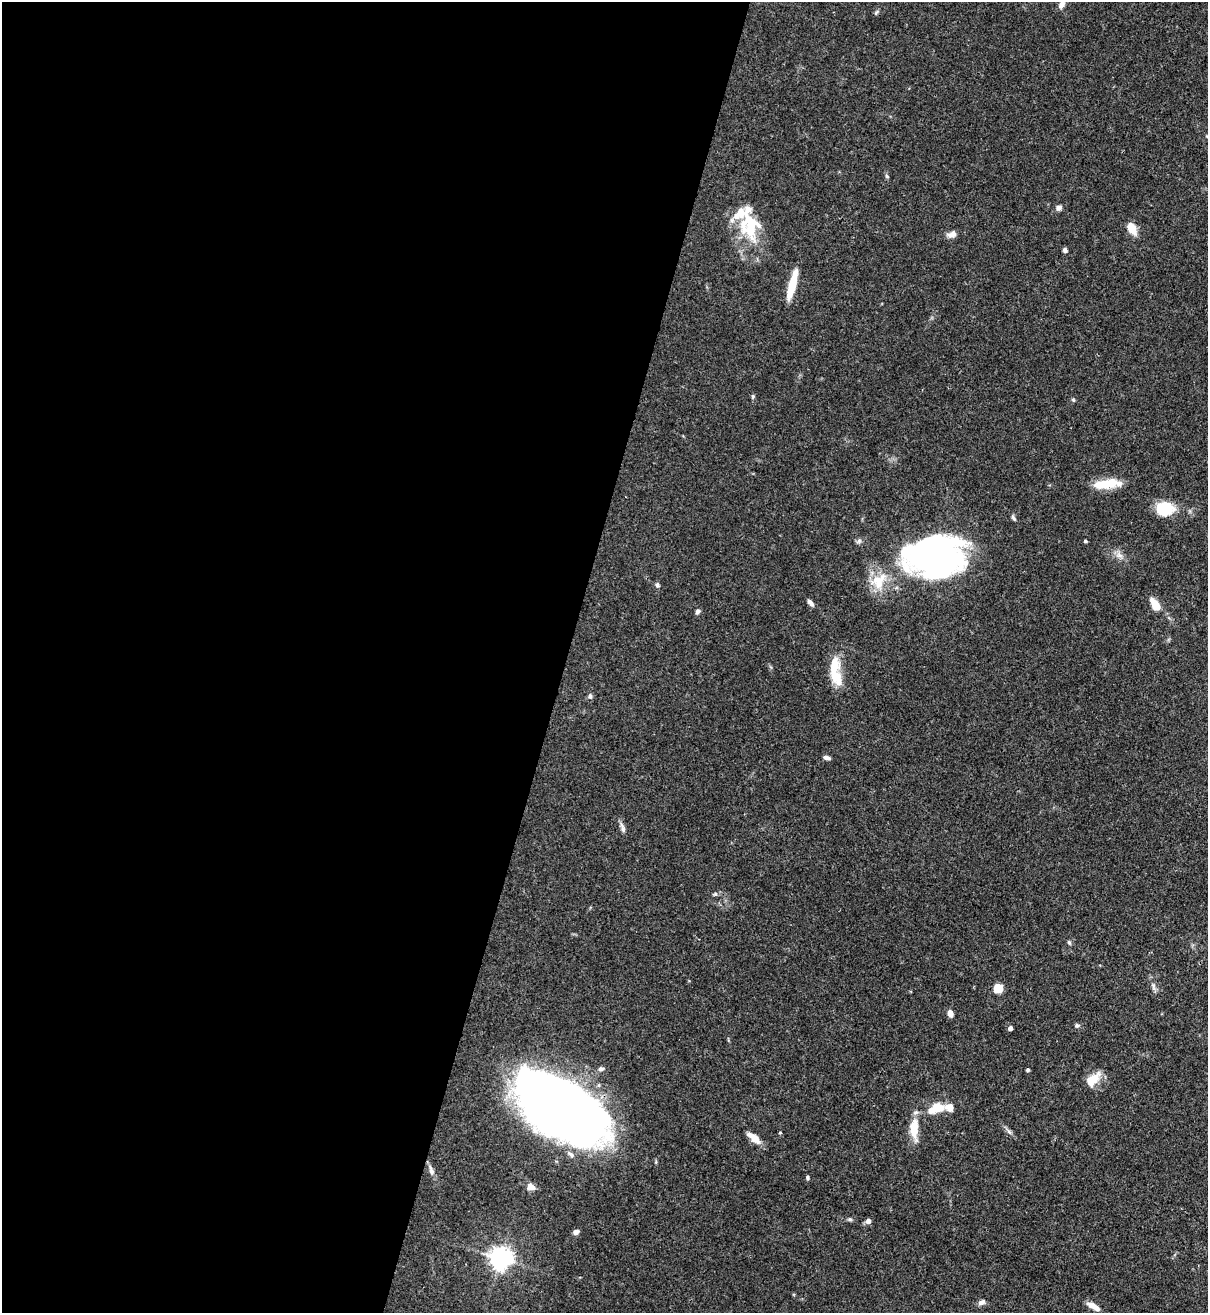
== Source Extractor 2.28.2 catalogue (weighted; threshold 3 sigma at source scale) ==
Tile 5 of 4 x 4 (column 1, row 2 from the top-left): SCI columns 218-1423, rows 2654-3964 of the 5382 x 5307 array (HDU 1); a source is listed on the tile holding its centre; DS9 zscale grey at full resolution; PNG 1210 x 1315 px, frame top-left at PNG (2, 2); no overlay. Shown black and unused: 47% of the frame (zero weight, under 3 of 4 exposures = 7% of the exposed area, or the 3 px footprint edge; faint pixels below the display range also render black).
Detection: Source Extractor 2.28.2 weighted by HDU 2 'WHT'; one run over the whole footprint, this tile lists its part. Background 0.099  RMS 0.0041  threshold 0.0185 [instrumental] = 3 sigma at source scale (4.5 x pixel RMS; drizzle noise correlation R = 1.50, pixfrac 1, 0.05/0.05 arcsec/px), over >= 5 px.
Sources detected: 60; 2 inside a brighter object's white glare — not listed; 8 inside a brighter listed object's ellipse — not listed separately; the other 50 listed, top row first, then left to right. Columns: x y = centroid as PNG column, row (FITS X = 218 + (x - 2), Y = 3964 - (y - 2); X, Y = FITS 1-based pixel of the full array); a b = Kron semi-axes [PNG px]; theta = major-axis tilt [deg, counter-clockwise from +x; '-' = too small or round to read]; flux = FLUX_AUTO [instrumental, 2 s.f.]
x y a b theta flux
1061 4 9 6 61 2.2
876 12 8 3 46 0.59
887 176 6 5 - 0.62
1059 208 7 7 - 1.4
750 226 44 21 -77 21
1132 229 11 8 -61 6.5
952 235 11 8 18 2.2
1065 250 5 4 - 1.2
792 285 30 7 75 12
753 397 6 5 - 0.6
1073 400 6 4 -71 0.47
1107 483 26 9 9 13
1165 509 19 14 -1 13
1013 518 9 4 -56 0.86
1085 541 4 3 - 0.64
1119 555 10 6 -18 2
937 557 62 38 1 150
879 581 27 18 55 11
657 585 7 5 -79 0.92
810 602 8 4 -48 1.6
1155 605 14 7 -57 6.8
698 611 7 5 56 0.99
834 666 25 11 79 9.2
590 696 8 5 -82 0.95
827 758 8 4 -14 1.4
623 828 14 5 -71 1.7
1069 942 6 5 - 0.75
1153 986 11 5 -79 1.4
998 988 9 9 - 5.1
950 1013 6 4 -75 3.3
1077 1025 6 5 - 0.83
1010 1028 4 4 - 1.5
601 1069 7 5 11 1.1
1028 1070 3 3 - 0.76
1093 1079 21 11 43 6.6
557 1105 76 38 -29 540
949 1107 27 12 -6 5.6
914 1129 23 10 90 8.6
780 1133 3 3 - 0.51
754 1138 19 7 -38 4.4
570 1154 12 5 -37 1.5
431 1171 13 6 -70 1.9
807 1177 5 4 - 0.66
531 1187 8 6 -35 3.1
850 1219 7 5 -19 0.73
868 1221 6 6 - 1.8
576 1232 7 6 - 1.5
500 1258 7 7 - 300
982 1302 9 6 28 1.5
1094 1307 18 6 -30 3.4
Overlapping masked pixels (flux is a lower limit): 2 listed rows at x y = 937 557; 557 1105
Isophote crosses this tile's border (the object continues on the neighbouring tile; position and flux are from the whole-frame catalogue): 1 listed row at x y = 1061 4